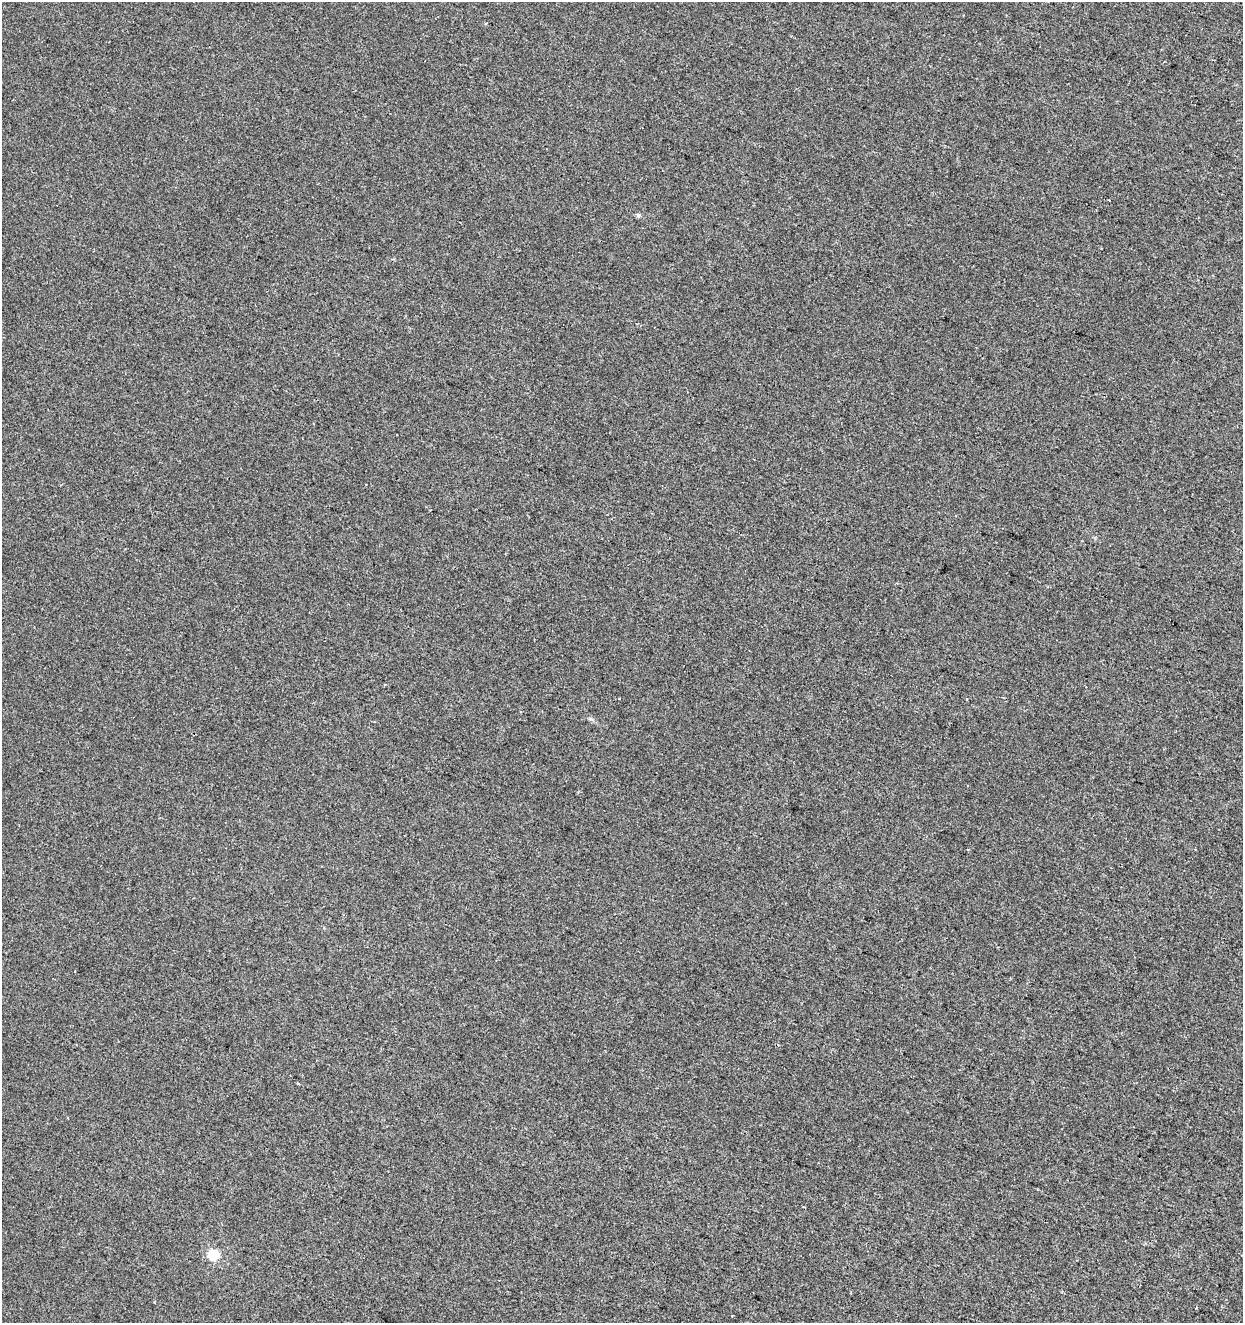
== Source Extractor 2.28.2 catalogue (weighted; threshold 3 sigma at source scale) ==
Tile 6 of 4 x 4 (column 2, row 2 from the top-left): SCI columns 1458-2698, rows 2651-3971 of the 5459 x 5293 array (HDU 1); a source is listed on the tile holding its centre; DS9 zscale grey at full resolution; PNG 1245 x 1325 px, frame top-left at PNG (2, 2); no overlay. Shown black and unused: <1% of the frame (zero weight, under 2 of 3 exposures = <1% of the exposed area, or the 3 px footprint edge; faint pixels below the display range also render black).
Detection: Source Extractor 2.28.2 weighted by HDU 2 'WHT'; one run over the whole footprint, this tile lists its part. Background -7.68e-04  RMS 0.0042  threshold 0.0188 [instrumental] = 3 sigma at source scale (4.5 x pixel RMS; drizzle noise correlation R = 1.50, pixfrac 1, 0.0396/0.0396 arcsec/px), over >= 5 px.
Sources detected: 7; all 7 listed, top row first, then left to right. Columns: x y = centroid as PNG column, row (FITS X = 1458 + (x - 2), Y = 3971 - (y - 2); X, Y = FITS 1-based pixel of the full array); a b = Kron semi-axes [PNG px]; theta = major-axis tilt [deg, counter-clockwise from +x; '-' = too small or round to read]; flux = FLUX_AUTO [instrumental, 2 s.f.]
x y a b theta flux
1109 200 2 2 - 0.32
638 215 6 5 - 0.7
967 699 3 2 - 0.28
521 711 3 2 - 0.37
298 1083 4 2 - 0.36
213 1255 5 5 - 30
732 1315 3 2 - 0.46